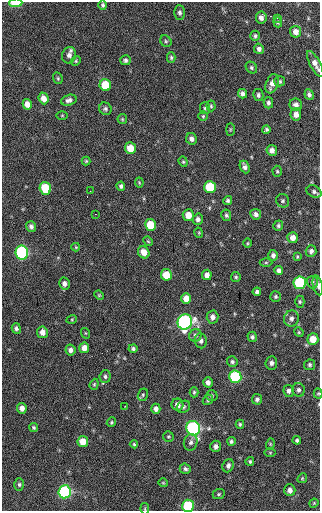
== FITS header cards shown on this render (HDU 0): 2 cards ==
NAXIS1  =                  318 / Axis length
NAXIS2  =                  509 / Axis length

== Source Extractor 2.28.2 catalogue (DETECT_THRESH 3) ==
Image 318 x 509 px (HDU 0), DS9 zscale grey, 1 PNG px = 1 image px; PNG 322 x 513 px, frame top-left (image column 1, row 509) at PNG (2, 2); each listed source drawn as its Kron ellipse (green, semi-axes under 4 px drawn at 4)
Background 42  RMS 7.5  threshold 22.4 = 3 sigma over >= 5 px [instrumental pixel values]
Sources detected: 144; all 144 listed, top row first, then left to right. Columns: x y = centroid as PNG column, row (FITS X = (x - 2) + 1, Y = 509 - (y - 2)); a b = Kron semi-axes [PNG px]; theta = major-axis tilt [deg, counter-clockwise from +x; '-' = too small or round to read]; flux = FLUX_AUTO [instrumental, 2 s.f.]
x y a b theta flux
16 3 6 3 2 14000
103 5 5 4 - 890
180 13 7 5 -88 1300
261 18 6 5 - 2100
277 18 3 2 - 560
278 22 5 4 - 710
296 32 6 5 - 3000
255 36 5 4 - 880
166 41 6 5 - 930
259 49 5 5 - 1600
69 55 8 7 - 2300
171 57 5 4 - 850
125 60 5 5 - 1100
76 61 5 4 - 610
315 64 14 5 -62 3000
251 68 6 5 - 920
58 78 6 4 -71 660
280 81 5 5 - 830
272 84 10 6 68 3300
105 85 6 5 - 14000
242 94 5 4 - 1600
258 95 6 5 - 1100
309 95 5 4 - 1300
44 98 6 5 - 3600
69 100 8 5 18 1700
268 103 5 5 - 1300
27 104 5 4 - 3100
296 105 6 6 - 1700
211 106 5 4 - 730
205 108 6 5 - 830
105 109 6 6 - 1100
296 114 6 5 - 2900
62 115 5 3 - 420
203 116 5 5 - 650
122 119 5 4 - 580
230 129 6 3 90 460
266 130 4 3 - 830
191 139 6 5 - 1800
130 148 6 5 - 8000
272 150 5 5 - 2200
86 161 4 4 - 590
183 162 5 4 - 660
245 167 6 4 -65 1600
277 171 5 4 - 680
139 182 5 3 - 500
121 186 4 4 - 1100
210 187 6 6 - 21000
45 188 6 5 - 18000
90 191 2 2 - 240
314 192 8 5 -27 1300
228 200 4 4 - 940
283 201 7 6 - 970
95 214 3 2 - 560
256 214 5 5 - 1400
188 215 6 5 - 5300
226 215 6 5 - 920
198 219 6 5 - 1700
151 225 6 5 - 13000
31 226 5 5 - 1400
278 226 5 4 - 910
199 233 5 3 - 480
293 238 5 5 - 3000
148 241 5 4 - 540
247 243 5 3 - 460
76 247 4 4 - 460
311 251 6 5 - 1600
144 252 6 5 - 4700
22 253 7 6 - 69000
273 255 5 4 - 1500
297 257 4 3 - 500
266 262 6 4 0 650
279 270 4 4 - 1500
166 275 6 5 - 9300
207 275 5 5 - 2300
236 277 5 5 - 720
312 282 6 5 - 1200
300 283 6 6 - 42000
64 284 6 5 - 2000
318 285 10 5 -78 1700
257 292 4 4 - 1100
99 295 5 4 - 540
276 296 5 5 - 770
186 298 5 5 - 4400
300 302 6 4 89 760
212 317 6 6 - 2300
291 318 8 7 - 2100
72 319 5 3 - 500
185 322 8 7 - 120000
16 328 5 4 - 1200
42 332 6 5 - 3100
299 332 5 4 - 560
85 333 5 3 - 440
195 335 6 6 - 1300
252 337 5 4 - 1100
313 339 6 5 - 7000
201 341 7 6 - 1600
84 348 5 5 - 3200
133 349 4 4 - 980
70 350 5 5 - 1700
232 362 5 5 - 1100
271 363 6 6 - 1600
310 365 5 5 - 970
105 376 6 5 - 1100
235 377 6 6 - 44000
208 382 5 4 - 2000
94 384 6 4 69 660
298 390 7 6 - 1400
289 391 6 5 - 1500
194 392 5 4 - 710
318 393 5 4 - 520
143 395 6 5 - 870
212 396 6 5 - 830
257 399 5 5 - 1300
208 400 6 4 50 730
177 405 6 6 - 2500
125 406 3 2 - 390
183 407 7 5 34 990
22 408 5 5 - 2700
156 409 5 4 - 2000
111 422 5 4 - 580
240 424 4 4 - 650
33 427 5 4 - 770
193 428 7 6 - 91000
168 437 5 5 - 670
297 440 4 3 - 880
231 441 4 4 - 900
83 442 5 5 - 6800
191 442 8 7 - 1600
134 444 4 4 - 610
270 444 5 3 - 510
216 446 5 5 - 1700
270 453 6 4 0 550
250 461 4 4 - 800
228 466 7 5 69 1500
185 469 5 5 - 1100
302 478 5 4 - 600
163 483 4 4 - 530
19 484 6 4 -89 890
290 490 6 5 - 1900
65 492 6 6 - 68000
219 494 6 5 - 710
314 503 5 3 - 470
188 506 6 6 - 27000
145 509 6 4 -80 560
At the frame edge (FLAGS 8, measured only in part): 6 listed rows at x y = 16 3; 315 64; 318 285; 318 393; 188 506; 145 509